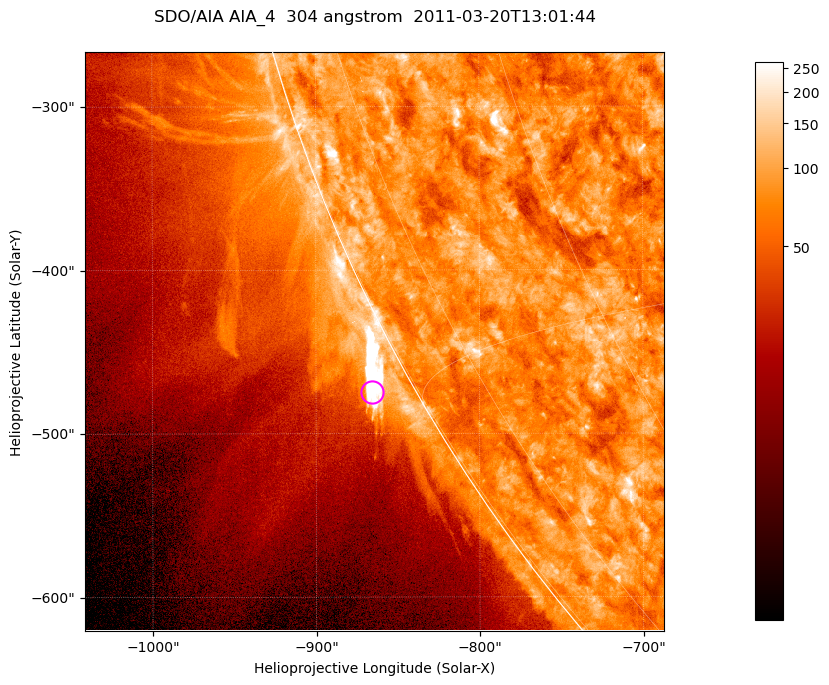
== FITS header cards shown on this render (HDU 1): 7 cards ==
TELESCOP= 'SDO/AIA '           / For AIA: SDO/AIA
INSTRUME= 'AIA_4   '           / For AIA: AIA_ATA1, AIA_ATA2, AIA_ATA3 or AIA_AT
WAVELNTH=                  304 / [angstrom] Wavelength
WAVEUNIT= 'angstrom'           / Wavelength unit: angstrom
DATE-OBS= '2011-03-20T13:01:44.127' / [ISO] Date when observation started; ISO 8
CTYPE1  = 'HPLN-TAN'           / CTYPE1; Typically HPLN
CTYPE2  = 'HPLT-TAN'           / CTYPE2; Typically HPLT

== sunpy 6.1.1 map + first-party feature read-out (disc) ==
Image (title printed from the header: SDO/AIA AIA_4  304 angstrom  2011-03-20T13:01:44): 590 x 590 px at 0.6 arcsec/px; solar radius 964 arcsec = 1606 px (partial field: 2.0% of the solar disc is inside the frame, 45% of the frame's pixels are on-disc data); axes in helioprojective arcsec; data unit not stated in the header (colour bar unlabelled)
Orientation: roll -0.132 deg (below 1 deg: not rotated)
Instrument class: DISC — disc imager (sunpy class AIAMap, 304 A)
Bright regions (active regions / flare kernels): reference = the on-disc median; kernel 5 px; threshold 5 sigma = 116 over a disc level ~77.3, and >= 1.15x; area >= 348 px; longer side >= 7 px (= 4.2 arcsec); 0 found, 0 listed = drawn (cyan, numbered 1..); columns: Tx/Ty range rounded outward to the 2 arcsec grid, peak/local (2 s.f.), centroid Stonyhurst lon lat
Off-limb structures (1.02-1.3 R_sun): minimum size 174 px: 8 found; the strongest spans PA ~120 deg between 1.02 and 1.03 R_sun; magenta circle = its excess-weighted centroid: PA ~120 deg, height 1.02 R_sun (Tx ~-866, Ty ~-474 arcsec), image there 6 x the reference